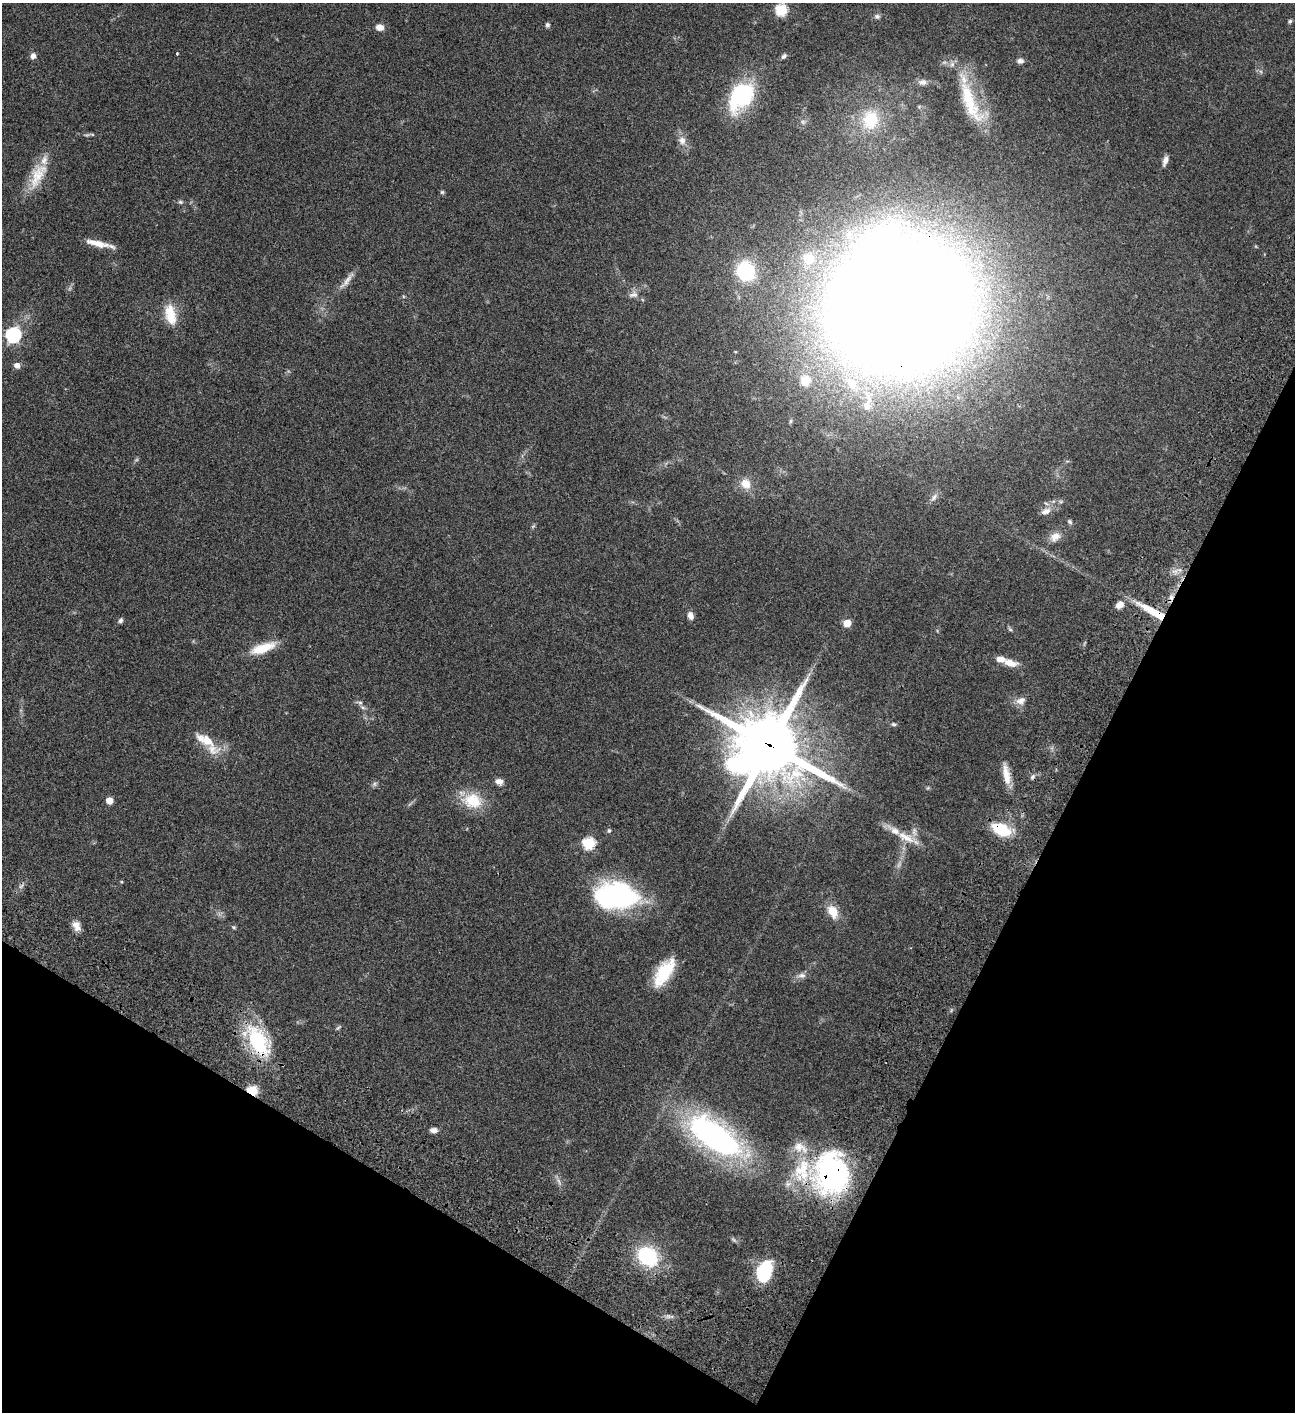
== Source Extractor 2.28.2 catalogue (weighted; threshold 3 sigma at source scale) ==
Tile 15 of 4 x 4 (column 3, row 4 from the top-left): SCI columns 3089-4381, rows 203-1612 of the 6049 x 6047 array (HDU 1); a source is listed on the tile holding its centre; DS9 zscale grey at full resolution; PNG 1297 x 1414 px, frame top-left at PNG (2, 3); no overlay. Shown black and unused: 26% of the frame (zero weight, under 3 of 4 exposures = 13% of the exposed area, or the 3 px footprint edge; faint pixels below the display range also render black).
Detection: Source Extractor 2.28.2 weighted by HDU 2 'WHT'; one run over the whole footprint, this tile lists its part. Background 0.064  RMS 0.0059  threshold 0.0264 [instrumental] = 3 sigma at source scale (4.5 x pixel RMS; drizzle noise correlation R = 1.50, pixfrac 1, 0.05/0.05 arcsec/px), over >= 5 px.
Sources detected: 96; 6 too faint to see at this stretch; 2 inside a brighter object's white glare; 1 cosmic-ray / hot-pixel residue — not listed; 11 inside a brighter listed object's ellipse — not listed separately; the other 76 listed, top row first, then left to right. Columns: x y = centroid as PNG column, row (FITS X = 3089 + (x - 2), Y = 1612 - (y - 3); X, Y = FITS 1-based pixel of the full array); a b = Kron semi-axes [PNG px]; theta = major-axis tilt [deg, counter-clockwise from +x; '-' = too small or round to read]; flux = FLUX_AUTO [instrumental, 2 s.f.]
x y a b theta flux
781 10 6 6 - 48
877 16 8 7 - 1.7
1290 21 5 5 - 0.97
547 25 6 5 - 1.2
380 27 9 7 -10 3.5
177 53 3 3 - 0.5
33 56 7 6 - 2.4
784 56 7 5 42 1.4
1020 61 9 7 -3 2.1
922 82 10 7 6 2.6
741 96 31 21 55 58
970 102 69 18 -68 33
870 120 28 23 80 23
803 122 7 4 -71 1.1
92 134 6 4 -19 0.71
682 140 12 9 -67 4
1165 161 13 6 72 2.8
37 175 39 17 64 16
442 192 5 5 - 0.83
180 202 7 5 -2 1.1
99 244 19 10 -16 6
808 258 15 14 - 8.5
745 271 19 16 -71 40
347 281 30 6 51 4.5
633 295 14 8 15 2.9
900 307 79 73 28 3100
170 315 27 12 -77 13
13 335 7 7 - 120
17 365 6 5 - 3.7
805 381 12 11 - 11
851 383 22 13 -50 16
867 406 12 11 - 5
746 484 13 11 -42 7.3
934 497 12 7 50 2.6
1046 511 14 8 20 4.1
1070 522 7 5 -48 1.1
1055 537 16 12 37 5.2
1175 571 11 3 -11 1.8
1171 597 8 6 76 2.4
1119 605 11 8 28 3.9
1153 611 41 8 -29 18
690 616 10 7 -70 2.8
120 620 7 5 59 1.3
847 623 5 5 - 10
1010 629 7 4 -37 0.83
263 648 30 10 20 14
1010 663 17 8 -13 6.4
1021 701 14 10 24 4
360 703 9 5 -14 1.5
893 724 7 5 -15 1
769 745 24 22 -13 4500
212 749 24 16 -14 9.9
1006 774 29 8 -80 7.8
499 781 8 6 -9 3.5
374 784 7 4 89 1.1
109 801 5 5 - 8.2
473 801 26 20 -17 17
1001 829 18 10 -23 23
609 831 6 6 - 1.1
907 838 21 11 -29 8.9
589 843 7 6 - 47
612 896 44 26 3 95
833 912 16 11 -60 8.7
77 926 13 8 -61 4.3
234 927 7 3 -19 0.77
665 968 29 16 32 16
802 975 12 7 0 2.6
338 1027 9 4 41 0.94
258 1041 41 21 -61 43
252 1090 6 5 - 39
434 1130 8 6 -7 2.7
715 1136 56 23 -34 180
800 1148 25 14 -25 11
831 1173 43 36 -88 120
647 1256 19 17 -40 43
764 1271 23 15 71 27
Overlapping masked pixels (flux is a lower limit): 8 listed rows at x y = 900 307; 1171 597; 1153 611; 769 745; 1001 829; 258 1041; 252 1090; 831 1173